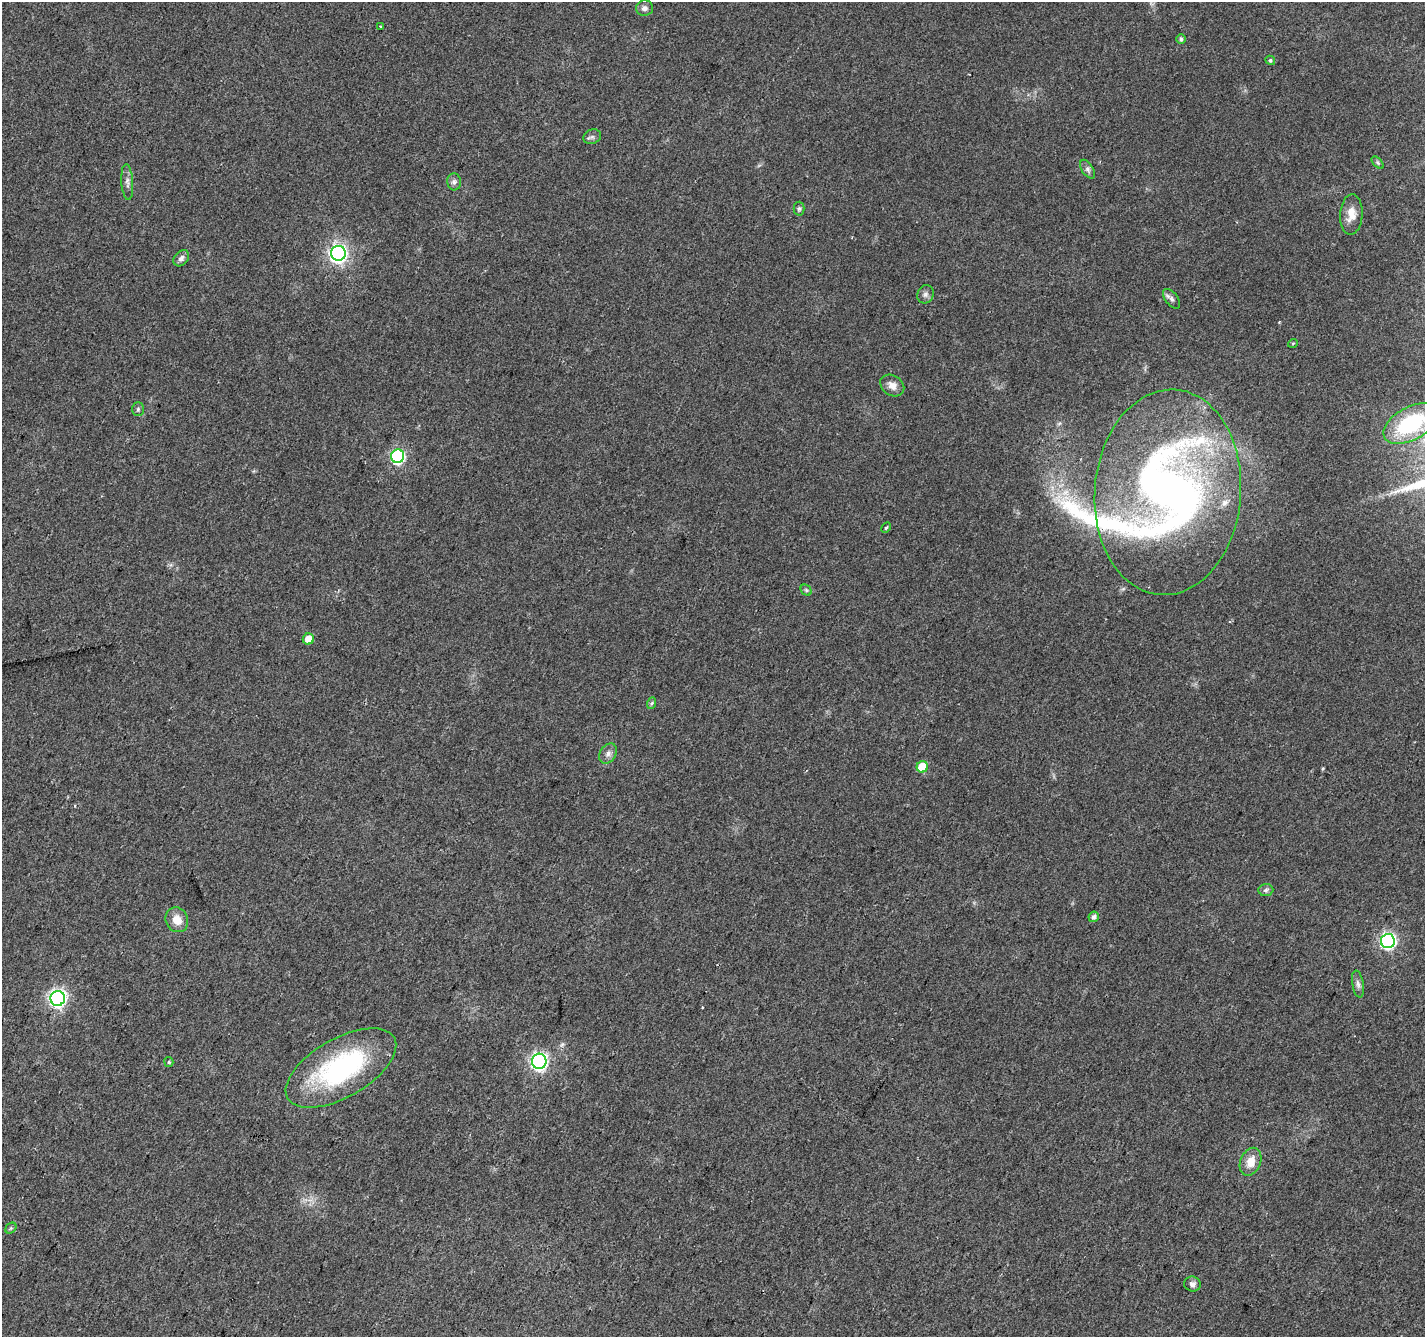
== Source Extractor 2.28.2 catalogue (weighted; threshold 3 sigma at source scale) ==
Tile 7 of 4 x 4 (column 3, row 2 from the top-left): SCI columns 2855-4277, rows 2939-4273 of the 5701 x 5810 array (HDU 1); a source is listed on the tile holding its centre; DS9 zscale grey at full resolution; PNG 1427 x 1339 px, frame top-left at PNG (2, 2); each listed source drawn as its Kron ellipse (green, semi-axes under 4 px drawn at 4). Shown black and unused: <1% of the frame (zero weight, under 2 of 3 exposures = <1% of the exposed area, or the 3 px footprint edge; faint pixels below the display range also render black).
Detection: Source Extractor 2.28.2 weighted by HDU 2 'WHT'; one run over the whole footprint, this tile lists its part. Background 0.0488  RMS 0.0058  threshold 0.0262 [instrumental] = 3 sigma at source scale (4.5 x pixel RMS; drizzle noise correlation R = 1.50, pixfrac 1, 0.0396/0.0396 arcsec/px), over >= 5 px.
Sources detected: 43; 1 too faint to see at this stretch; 1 cosmic-ray / hot-pixel residue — neither listed nor drawn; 2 inside a brighter listed object's ellipse — not listed separately; the other 39 listed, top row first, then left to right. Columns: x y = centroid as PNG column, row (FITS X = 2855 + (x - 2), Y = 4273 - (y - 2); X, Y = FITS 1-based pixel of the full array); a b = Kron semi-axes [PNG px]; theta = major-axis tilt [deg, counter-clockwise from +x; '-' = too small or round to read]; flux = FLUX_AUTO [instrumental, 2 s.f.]
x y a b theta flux
645 8 8 7 - 2.5
381 26 3 3 - 2.5
1181 39 5 5 - 1.5
1270 60 5 4 - 1
592 137 9 7 19 1.6
1378 163 7 4 -46 0.94
1087 169 10 5 -57 1.9
127 182 18 6 -86 3.1
454 182 8 7 - 1.9
799 209 7 5 89 1.2
1351 214 20 11 87 7.5
338 253 7 7 - 200
181 258 9 6 48 2.2
925 294 9 8 - 2.1
1172 299 11 6 -52 2
1293 343 5 3 - 0.51
892 385 13 10 -34 4.1
138 409 7 5 89 1.2
1411 424 30 16 29 50
398 456 7 6 - 99
1168 492 103 73 86 370
886 528 5 4 - 0.83
806 590 6 5 - 0.99
308 639 5 5 - 6.8
652 703 6 4 70 0.9
608 753 11 8 57 2.9
922 767 6 5 - 16
1266 890 7 6 - 1.5
1094 917 5 5 - 2
177 920 13 11 -64 7.3
1388 941 7 7 - 140
1358 984 13 5 -80 2.5
58 998 7 7 - 180
539 1061 7 7 - 180
169 1062 5 4 - 0.79
341 1068 61 29 30 91
1251 1162 14 10 66 7.9
11 1228 6 4 45 0.85
1192 1284 8 7 - 2.6
Isophote crosses this tile's border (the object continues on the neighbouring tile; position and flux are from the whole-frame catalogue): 1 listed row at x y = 1411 424